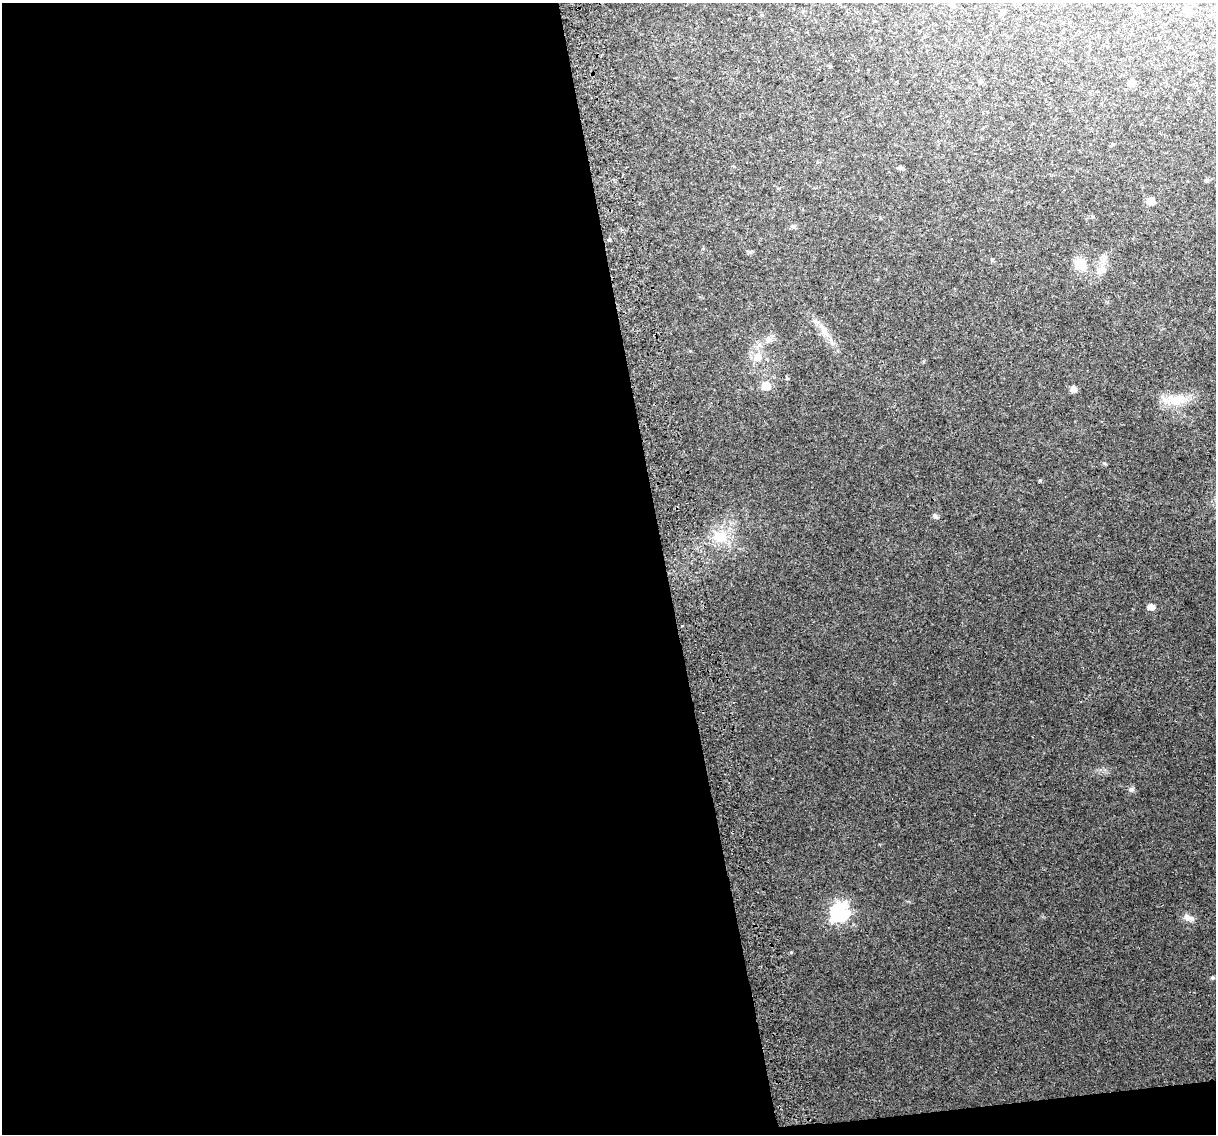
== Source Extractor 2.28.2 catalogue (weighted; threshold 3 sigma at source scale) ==
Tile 13 of 4 x 4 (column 1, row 4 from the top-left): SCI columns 42-1255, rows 81-1212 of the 4939 x 4638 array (HDU 1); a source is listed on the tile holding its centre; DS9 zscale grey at full resolution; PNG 1218 x 1136 px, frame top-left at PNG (2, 3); no overlay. Shown black and unused: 56% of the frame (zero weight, under 2 of 3 exposures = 2% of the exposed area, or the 3 px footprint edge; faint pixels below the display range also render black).
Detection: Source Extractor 2.28.2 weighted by HDU 2 'WHT'; one run over the whole footprint, this tile lists its part. Background 0.0216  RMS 0.0096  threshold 0.0433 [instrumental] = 3 sigma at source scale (4.5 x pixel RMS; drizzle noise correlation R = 1.50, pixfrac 1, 0.0396/0.0396 arcsec/px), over >= 5 px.
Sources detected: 25; all 25 listed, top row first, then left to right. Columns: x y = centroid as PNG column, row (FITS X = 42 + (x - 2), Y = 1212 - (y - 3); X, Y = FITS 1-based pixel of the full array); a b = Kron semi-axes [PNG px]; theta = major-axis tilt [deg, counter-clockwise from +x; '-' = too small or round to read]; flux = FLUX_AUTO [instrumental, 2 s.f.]
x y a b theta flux
951 4 6 6 - 1.9
1187 11 10 8 47 3.5
1002 12 6 6 - 1.7
980 81 5 4 - 1.3
1132 82 10 8 88 3.6
1151 201 5 5 - 18
793 226 6 4 -18 1.5
1080 264 13 11 -24 16
1102 269 12 7 -27 5.1
825 332 15 8 -60 7.9
768 340 11 8 79 4.6
758 357 13 11 29 9.5
786 378 4 3 - 1.8
766 386 6 6 - 23
1073 389 8 7 - 3.9
1176 400 30 14 0 22
1040 480 6 4 1 1
935 516 8 6 -37 2.3
720 537 20 17 -13 22
1151 607 7 6 - 6
1132 789 7 6 - 2.7
840 912 8 8 - 300
1188 918 15 8 -25 5.8
791 952 5 3 - 0.83
1212 978 5 5 - 1.5
Unlisted compact peaks at least as high as the median listed source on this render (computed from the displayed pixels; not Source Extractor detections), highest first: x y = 1104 463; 992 260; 750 252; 690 351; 924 361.